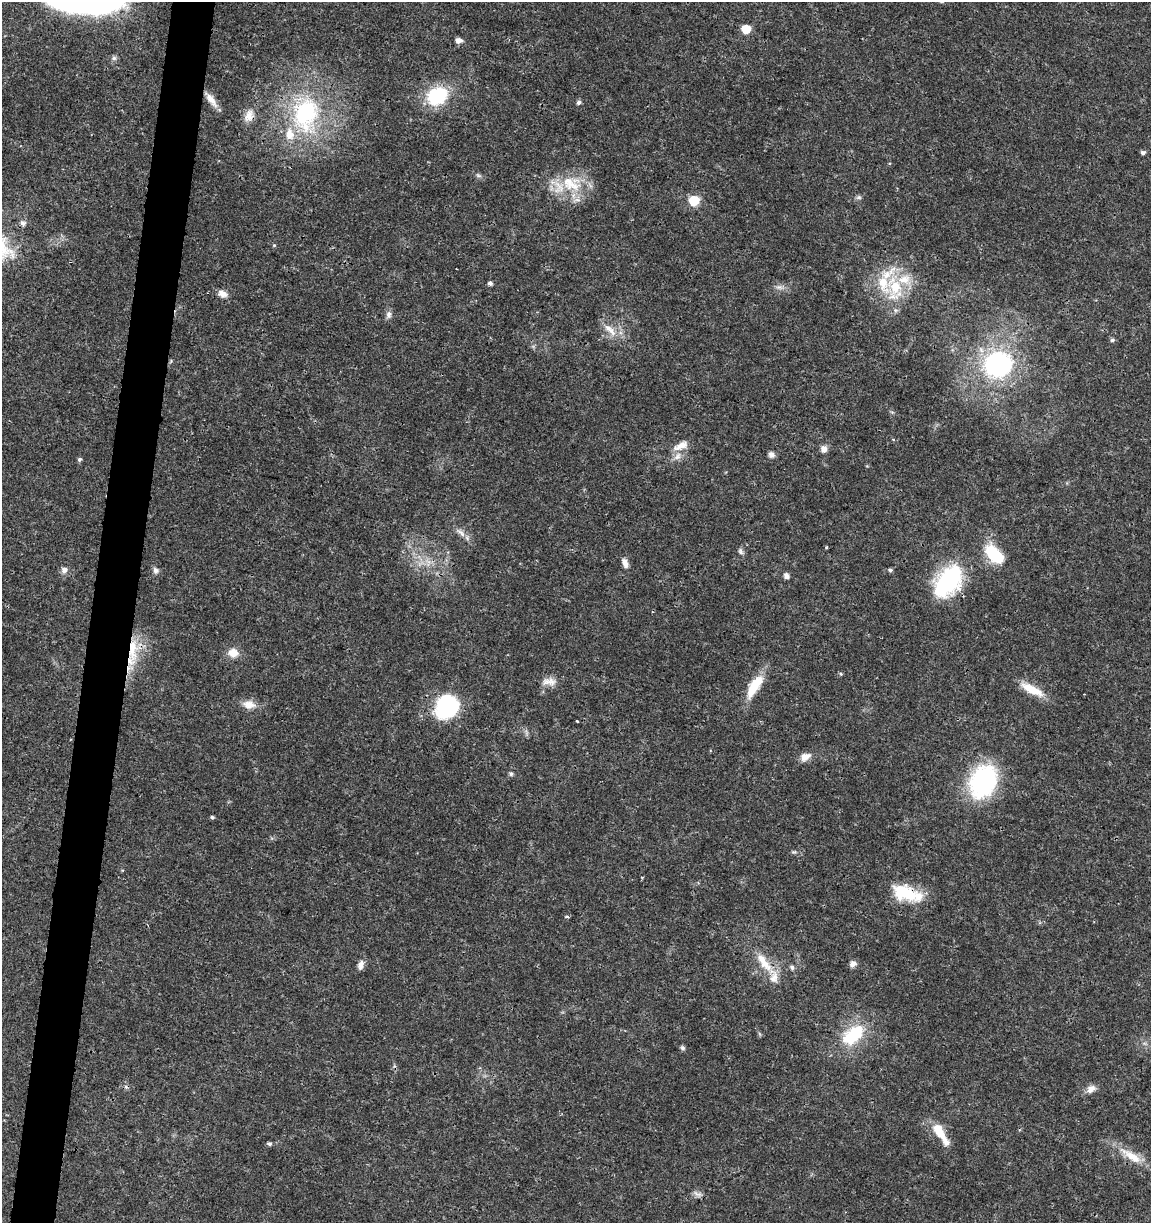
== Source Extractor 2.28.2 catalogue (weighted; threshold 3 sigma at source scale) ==
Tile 7 of 4 x 4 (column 3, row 2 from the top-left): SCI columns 2523-3671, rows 2454-3674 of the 5104 x 4898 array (HDU 1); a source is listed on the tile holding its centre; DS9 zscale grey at full resolution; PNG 1153 x 1225 px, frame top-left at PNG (2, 2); no overlay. Shown black and unused: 4% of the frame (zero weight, under 3 of 4 exposures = <1% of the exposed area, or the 3 px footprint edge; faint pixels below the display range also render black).
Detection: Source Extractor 2.28.2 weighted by HDU 2 'WHT'; one run over the whole footprint, this tile lists its part. Background 0.0189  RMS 0.0018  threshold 0.00796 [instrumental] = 3 sigma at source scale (4.5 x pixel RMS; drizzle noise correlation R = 1.50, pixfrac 1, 0.0396/0.0396 arcsec/px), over >= 5 px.
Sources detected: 75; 2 cosmic-ray / hot-pixel residue — not listed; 6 inside a brighter listed object's ellipse — not listed separately; the other 67 listed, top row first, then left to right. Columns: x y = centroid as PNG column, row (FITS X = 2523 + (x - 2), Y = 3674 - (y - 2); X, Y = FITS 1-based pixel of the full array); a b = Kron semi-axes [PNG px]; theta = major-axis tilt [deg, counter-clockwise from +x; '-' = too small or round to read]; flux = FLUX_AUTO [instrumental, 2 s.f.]
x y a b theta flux
81 2 71 23 0 62
746 29 6 5 - 7.1
459 40 8 7 - 0.86
114 58 7 6 - 0.47
437 96 25 20 30 10
211 100 20 8 -54 1.8
579 102 6 5 - 0.5
305 114 53 38 83 24
249 116 17 12 63 1.9
1143 152 5 4 - 0.54
478 175 8 3 -19 0.36
570 184 33 20 -28 7.8
859 197 7 6 - 0.41
694 200 6 6 - 8.3
22 223 8 6 -38 0.76
274 245 5 5 - 0.2
490 283 5 4 - 0.46
895 286 37 20 -80 9.6
779 287 12 6 -13 0.84
223 294 13 8 -17 1.2
388 314 11 7 83 0.77
611 331 16 9 -60 1.9
1112 340 5 5 - 0.38
171 361 5 4 - 0.22
998 364 29 26 15 27
681 446 21 9 23 2
824 449 9 8 - 1
771 455 8 7 - 0.7
677 456 13 8 45 1.2
80 459 5 5 - 0.36
460 532 18 6 -40 1.3
740 551 9 6 -71 0.53
995 555 24 12 -45 8.6
428 562 12 6 -57 1.3
625 563 12 7 -70 1
64 570 9 8 - 0.84
890 570 5 5 - 0.36
156 571 8 7 - 0.64
787 576 5 5 - 0.95
948 581 38 23 52 19
133 650 38 14 88 6.8
233 653 13 11 -15 2
841 674 5 5 - 0.24
549 682 21 11 -2 1.7
754 686 31 11 59 5.2
1032 689 31 10 -27 3.9
249 705 18 11 -6 1.9
446 706 22 18 64 20
577 721 3 2 - 0.16
805 757 14 9 26 1.5
511 774 6 5 - 0.37
983 782 38 28 63 21
212 817 4 4 - 0.34
794 852 7 5 6 0.31
906 893 35 16 -17 7.8
567 917 5 3 - 0.21
764 962 35 12 -53 4.3
853 964 8 6 43 0.87
361 965 12 7 73 1
792 967 7 6 - 0.44
853 1035 35 20 41 9.2
682 1048 6 6 - 0.4
1091 1089 13 10 33 1.2
939 1131 24 11 -60 3.8
269 1144 5 4 - 0.42
1131 1156 37 11 -33 4.1
698 1194 14 7 -21 0.81
Overlapping masked pixels (flux is a lower limit): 4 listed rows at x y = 249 116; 948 581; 133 650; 906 893
Isophote crosses this tile's border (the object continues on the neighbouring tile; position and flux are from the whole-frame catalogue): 1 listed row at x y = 81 2